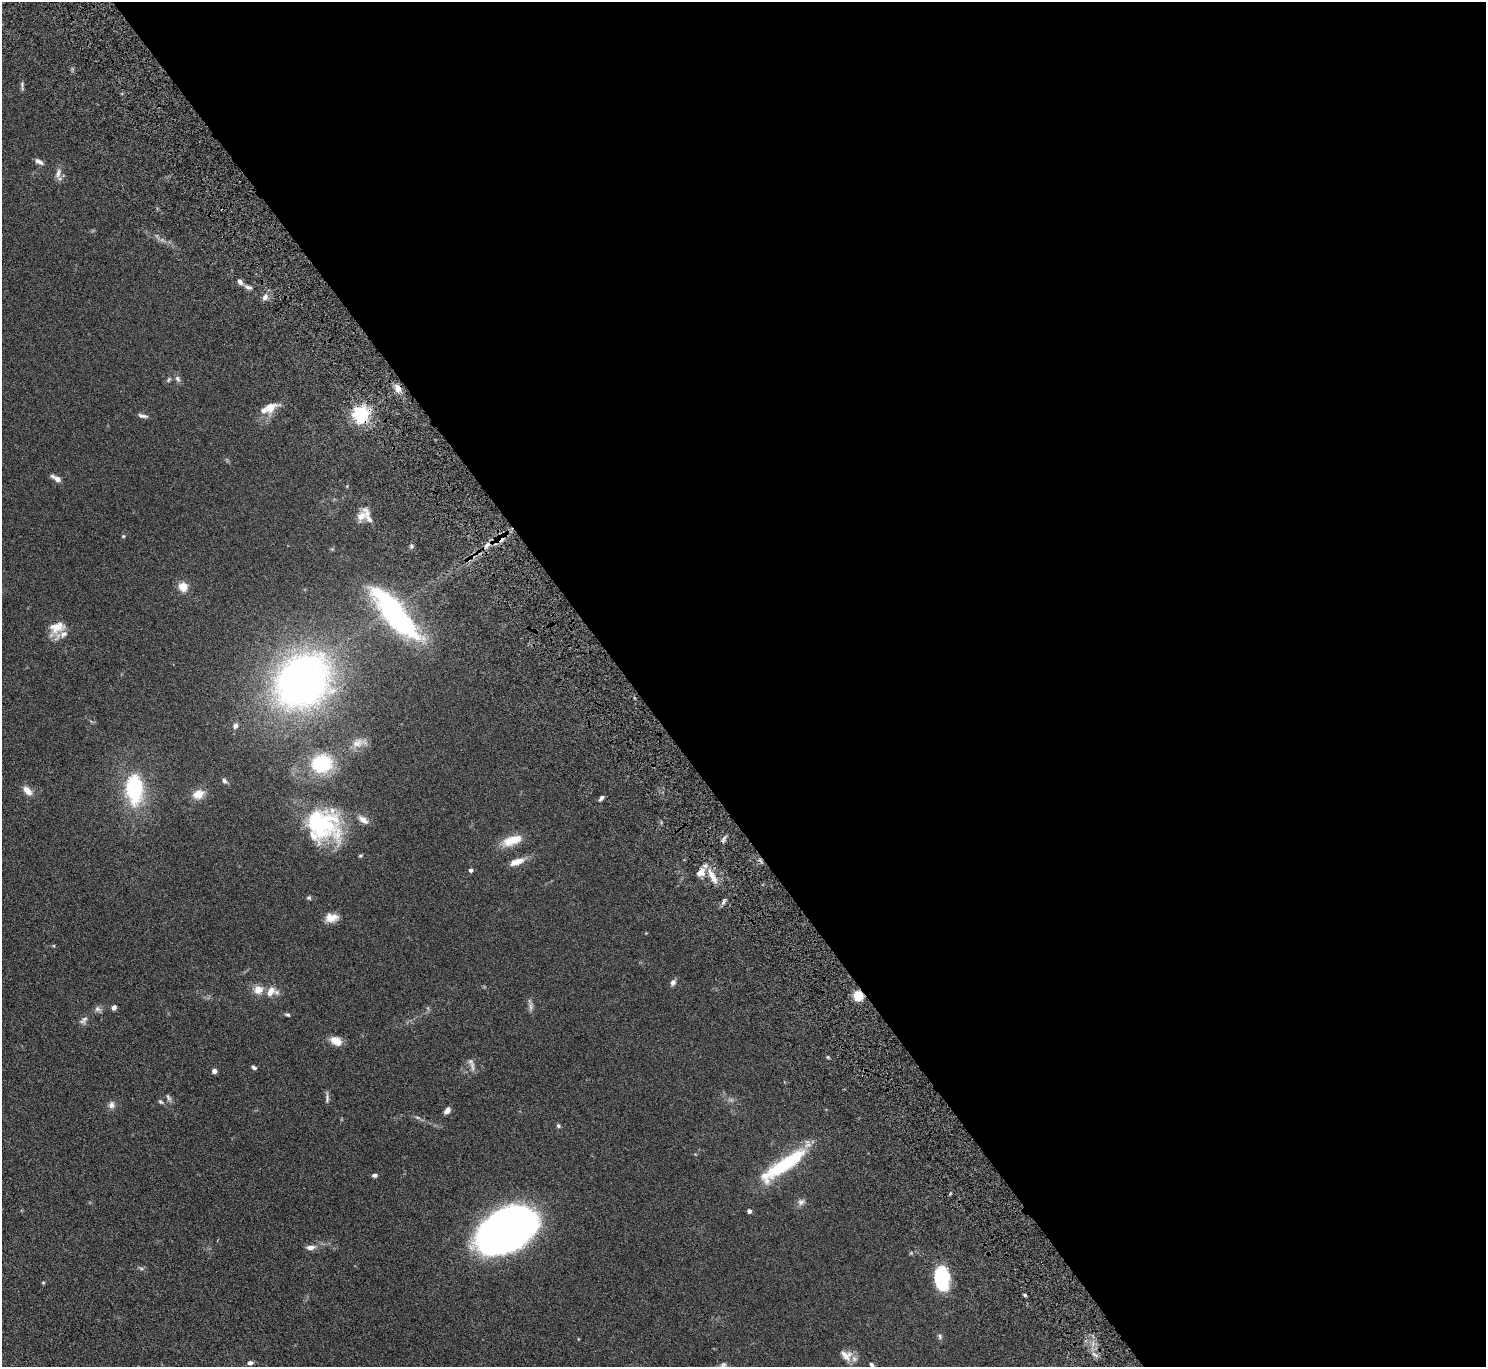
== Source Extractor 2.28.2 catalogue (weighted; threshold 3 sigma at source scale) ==
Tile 8 of 4 x 4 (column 4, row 2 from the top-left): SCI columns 4504-5987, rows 2925-4289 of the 6037 x 5985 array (HDU 1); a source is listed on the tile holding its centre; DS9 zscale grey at full resolution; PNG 1488 x 1369 px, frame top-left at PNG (2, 2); no overlay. Shown black and unused: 58% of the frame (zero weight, under 4 of 8 exposures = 3% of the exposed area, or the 3 px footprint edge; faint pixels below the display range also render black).
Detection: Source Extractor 2.28.2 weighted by HDU 2 'WHT'; one run over the whole footprint, this tile lists its part. Background 0.0883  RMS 0.0051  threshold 0.021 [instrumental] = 3 sigma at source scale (4.09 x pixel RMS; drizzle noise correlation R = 1.36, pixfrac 0.8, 0.05/0.05 arcsec/px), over >= 5 px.
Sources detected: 83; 3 too faint to see at this stretch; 5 inside a brighter object's white glare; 1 cosmic-ray / hot-pixel residue — not listed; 4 inside a brighter listed object's ellipse — not listed separately; the other 70 listed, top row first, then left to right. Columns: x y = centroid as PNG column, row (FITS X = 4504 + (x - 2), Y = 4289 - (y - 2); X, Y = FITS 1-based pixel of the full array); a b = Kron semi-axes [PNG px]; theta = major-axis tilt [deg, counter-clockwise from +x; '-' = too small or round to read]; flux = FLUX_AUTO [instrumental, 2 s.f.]
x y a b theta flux
22 86 14 4 -82 1
39 162 11 5 -31 1.7
58 173 14 7 70 2.4
240 282 7 5 -61 1.8
248 287 11 5 -13 1.4
265 297 9 6 48 2.1
178 379 9 6 -58 1.4
398 388 11 8 -75 2.9
270 407 15 11 36 6
361 414 6 6 - 150
142 416 13 5 -11 1.4
56 478 13 5 -29 2.3
361 516 14 10 31 4.2
123 536 5 4 - 0.49
500 539 15 10 25 4.5
412 546 5 5 - 0.78
183 587 10 9 - 4.9
396 616 56 20 -44 81
56 628 22 14 31 6.8
303 681 48 40 46 240
235 726 7 6 - 1.2
357 743 17 11 24 4.4
322 764 11 10 - 40
224 781 7 6 - 1.1
134 789 33 18 -88 34
27 791 13 8 -46 3.5
198 794 12 9 21 5.7
601 798 7 4 50 1.1
363 820 15 7 -36 3.2
319 826 57 37 -67 39
512 840 26 11 18 8.6
360 856 5 4 - 0.57
517 862 18 7 19 4.8
470 870 4 4 - 1.3
701 872 13 10 39 4.4
712 876 21 7 -61 5.1
309 898 6 5 - 0.76
331 917 15 10 4 5
54 946 5 3 - 0.39
673 983 8 6 56 1.6
258 990 12 11 - 4.3
271 991 13 10 48 4.6
858 995 5 5 - 34
114 1007 6 5 - 1.6
98 1009 9 7 -32 1.5
287 1015 6 4 -22 0.72
84 1020 13 6 48 1.6
336 1041 14 9 -25 4.5
473 1066 15 6 -81 2
254 1067 5 4 - 1.2
214 1071 5 4 - 1.9
168 1097 11 5 -59 1.2
327 1097 15 4 86 1.1
160 1102 7 5 -39 0.78
112 1105 10 8 -83 2
447 1110 7 5 49 2.4
558 1125 6 5 - 0.81
785 1164 59 12 34 36
374 1175 6 4 6 0.91
801 1202 10 8 41 1.8
749 1211 4 4 - 1.7
507 1228 50 31 28 270
310 1247 12 6 7 2.3
141 1268 7 4 -19 0.75
941 1278 22 15 75 22
43 1282 5 3 - 0.45
940 1337 8 5 -84 0.92
846 1355 18 13 -32 4.6
250 1363 6 5 - 1.4
872 1365 6 5 - 0.96
Overlapping masked pixels (flux is a lower limit): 5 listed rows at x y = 398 388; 361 414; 500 539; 701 872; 858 995
Isophote crosses this tile's border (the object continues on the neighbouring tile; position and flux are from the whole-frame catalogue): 1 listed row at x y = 872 1365